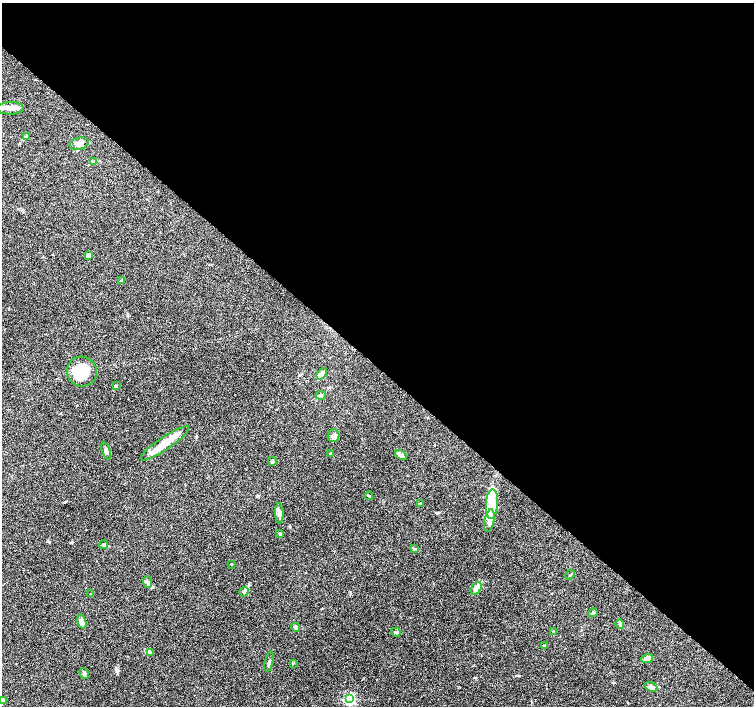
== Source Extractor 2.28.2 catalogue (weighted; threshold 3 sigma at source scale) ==
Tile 3 of 4 x 4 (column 3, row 1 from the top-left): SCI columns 3008-4510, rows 4387-5794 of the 6017 x 6020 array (HDU 1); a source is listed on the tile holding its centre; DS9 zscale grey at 2 x 2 block average (1 PNG px = mean of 2 x 2 image px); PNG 756 x 708 px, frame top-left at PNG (2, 3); each listed source drawn as its Kron ellipse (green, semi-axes under 4 px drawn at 4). Shown black and unused: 52% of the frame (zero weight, under 3 of 6 exposures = <1% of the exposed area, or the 3 px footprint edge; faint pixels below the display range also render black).
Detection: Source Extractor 2.28.2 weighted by HDU 2 'WHT'; one run over the whole footprint, this tile lists its part. Background 0.0985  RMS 0.0045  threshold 0.0185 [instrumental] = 3 sigma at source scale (4.09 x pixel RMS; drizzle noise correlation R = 1.36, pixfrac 0.8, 0.0396/0.0396 arcsec/px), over >= 5 px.
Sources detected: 61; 2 inside a brighter object's white glare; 5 cosmic-ray / hot-pixel residue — neither listed nor drawn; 9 inside a brighter listed object's ellipse — not listed separately; the other 45 listed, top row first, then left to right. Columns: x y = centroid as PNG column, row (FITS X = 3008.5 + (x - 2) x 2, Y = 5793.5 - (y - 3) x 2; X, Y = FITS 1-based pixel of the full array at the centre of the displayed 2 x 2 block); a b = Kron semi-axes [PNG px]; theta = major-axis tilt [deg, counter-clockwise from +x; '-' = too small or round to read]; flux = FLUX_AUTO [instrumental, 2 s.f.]
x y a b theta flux
10 108 13 6 0 6.4
26 136 4 3 - 1.1
79 144 10 6 15 4.7
93 162 4 2 - 1.2
88 256 4 3 - 4.3
122 280 3 3 - 1.5
82 372 15 14 - 22
322 374 6 4 50 4.3
116 386 4 2 - 0.89
321 395 5 3 - 2.7
333 436 6 5 - 3.3
165 443 29 6 34 16
106 451 9 3 -71 2.3
331 453 4 2 - 0.61
401 455 6 4 -32 3
272 461 4 3 - 1.1
369 496 4 2 - 0.67
420 503 3 2 - 1
492 504 15 6 85 12
279 513 10 4 -90 3.8
489 521 11 5 79 5.8
280 534 3 3 - 0.96
104 545 4 3 - 1.4
414 549 3 3 - 0.84
232 564 3 2 - 0.63
570 575 5 2 - 0.84
147 582 6 4 -67 2.1
476 588 7 4 53 5.5
244 592 5 3 - 1.5
91 594 3 2 - 0.57
593 613 5 3 - 1.4
82 622 7 4 -72 6.2
620 624 4 3 - 1.3
296 627 5 3 - 2.8
396 632 5 4 - 1.4
554 632 3 3 - 0.88
544 645 3 2 - 0.79
151 652 4 3 - 1.2
647 658 6 4 18 7.3
269 662 10 3 76 2.1
293 663 3 2 - 0.6
84 673 5 4 - 1.9
651 687 6 4 -21 3.9
350 699 3 3 - 130
3 700 4 3 - 1.4
Diffuse or blended objects may show on this block-average render without a row.